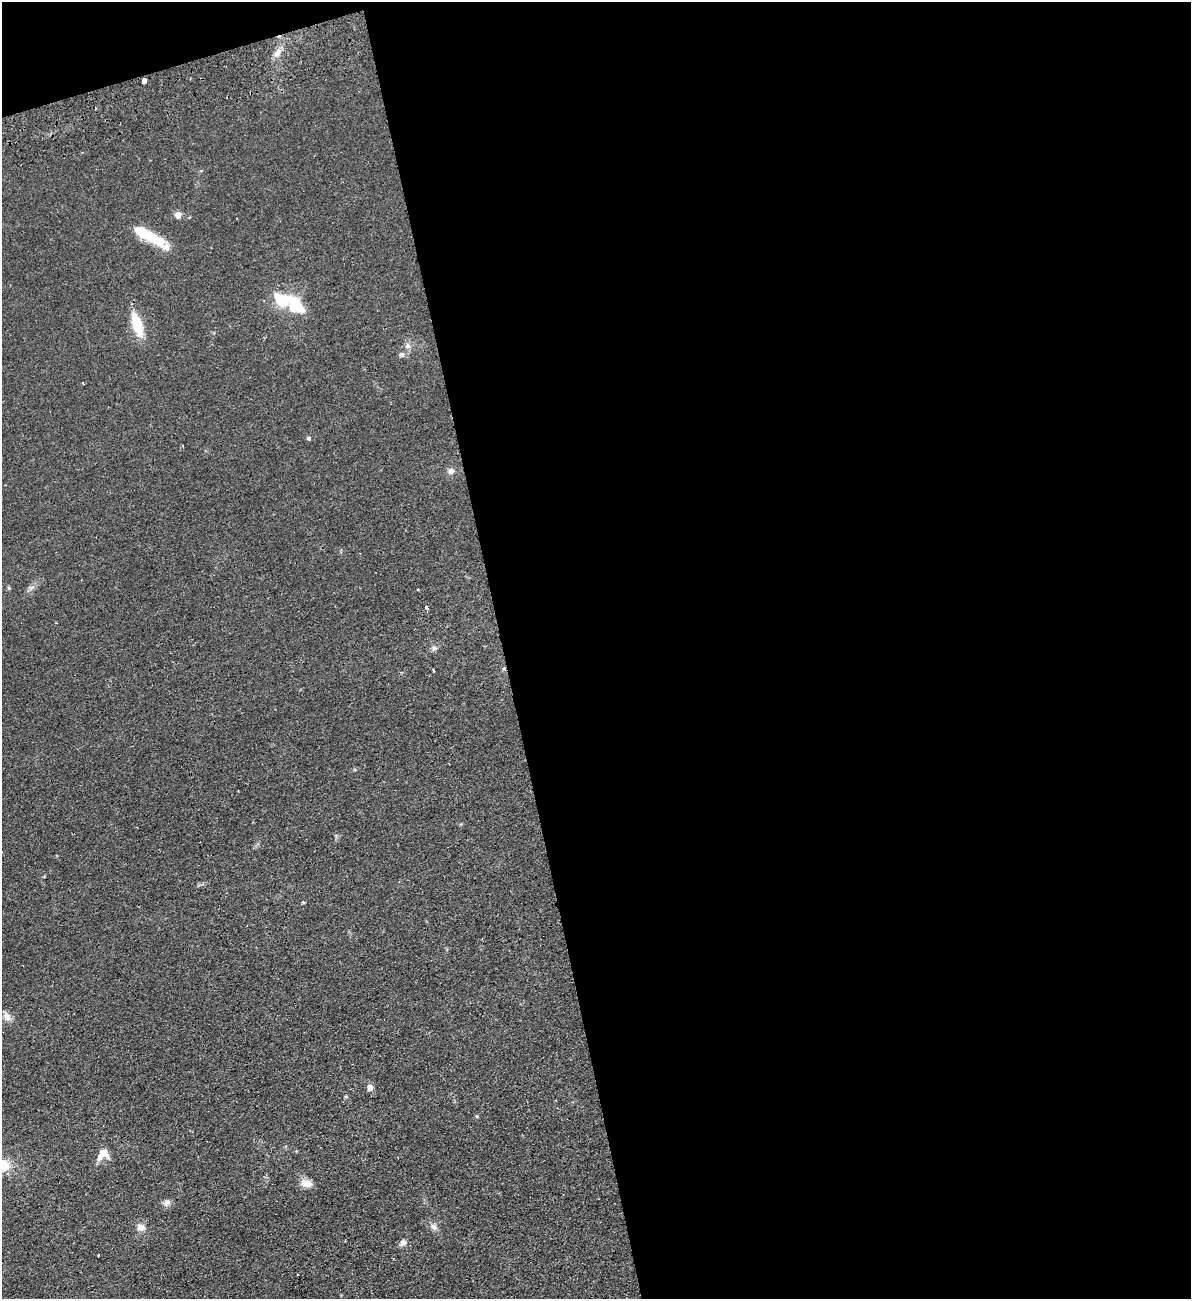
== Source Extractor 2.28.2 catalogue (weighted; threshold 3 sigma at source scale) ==
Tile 4 of 4 x 4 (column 4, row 1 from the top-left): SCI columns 3732-4920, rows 3948-5244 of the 5207 x 5300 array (HDU 1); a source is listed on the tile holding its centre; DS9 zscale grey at full resolution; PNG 1193 x 1301 px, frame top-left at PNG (2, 2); no overlay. Shown black and unused: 59% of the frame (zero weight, under 2 of 3 exposures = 3% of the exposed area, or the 3 px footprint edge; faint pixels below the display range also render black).
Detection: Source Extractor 2.28.2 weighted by HDU 2 'WHT'; one run over the whole footprint, this tile lists its part. Background 0.0587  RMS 0.009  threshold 0.0405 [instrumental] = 3 sigma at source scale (4.5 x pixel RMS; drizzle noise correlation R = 1.50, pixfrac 1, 0.05/0.05 arcsec/px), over >= 5 px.
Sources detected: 34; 2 inside a brighter object's white glare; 3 cosmic-ray / hot-pixel residue — not listed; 1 inside a brighter listed object's ellipse — not listed separately; the other 28 listed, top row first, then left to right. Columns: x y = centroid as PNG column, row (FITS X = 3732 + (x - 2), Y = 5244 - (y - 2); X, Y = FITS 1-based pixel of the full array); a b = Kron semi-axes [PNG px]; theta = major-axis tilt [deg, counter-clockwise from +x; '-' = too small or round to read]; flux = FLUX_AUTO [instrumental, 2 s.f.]
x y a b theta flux
277 53 12 7 49 5.1
144 81 4 3 - 110
178 215 9 7 -85 4.3
150 237 44 10 -30 32
283 300 10 7 -27 46
293 300 22 10 -25 14
137 325 22 9 -71 28
408 346 8 7 - 3.2
401 354 7 6 - 2
83 383 3 2 - 2
309 438 4 4 - 2.2
183 446 4 3 - 0.78
451 471 8 8 - 3.6
32 587 7 4 18 2
426 608 3 3 - 4.8
434 648 8 6 76 2.3
434 671 4 2 - 0.87
303 902 5 3 - 0.76
7 1017 10 8 -74 5.6
370 1087 5 5 - 5.5
105 1153 15 8 -41 6.3
4 1165 15 14 - 15
306 1183 15 9 -10 7.7
167 1203 10 7 34 3.4
141 1227 10 9 - 5.1
434 1227 11 7 -44 3.6
403 1243 10 7 42 3.5
98 1255 3 3 - 0.92
Overlapping masked pixels (flux is a lower limit): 1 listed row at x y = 144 81
Isophote crosses this tile's border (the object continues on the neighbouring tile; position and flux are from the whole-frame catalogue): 1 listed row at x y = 4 1165
Unlisted compact peaks at least as high as the median listed source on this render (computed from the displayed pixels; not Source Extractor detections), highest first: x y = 477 1116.